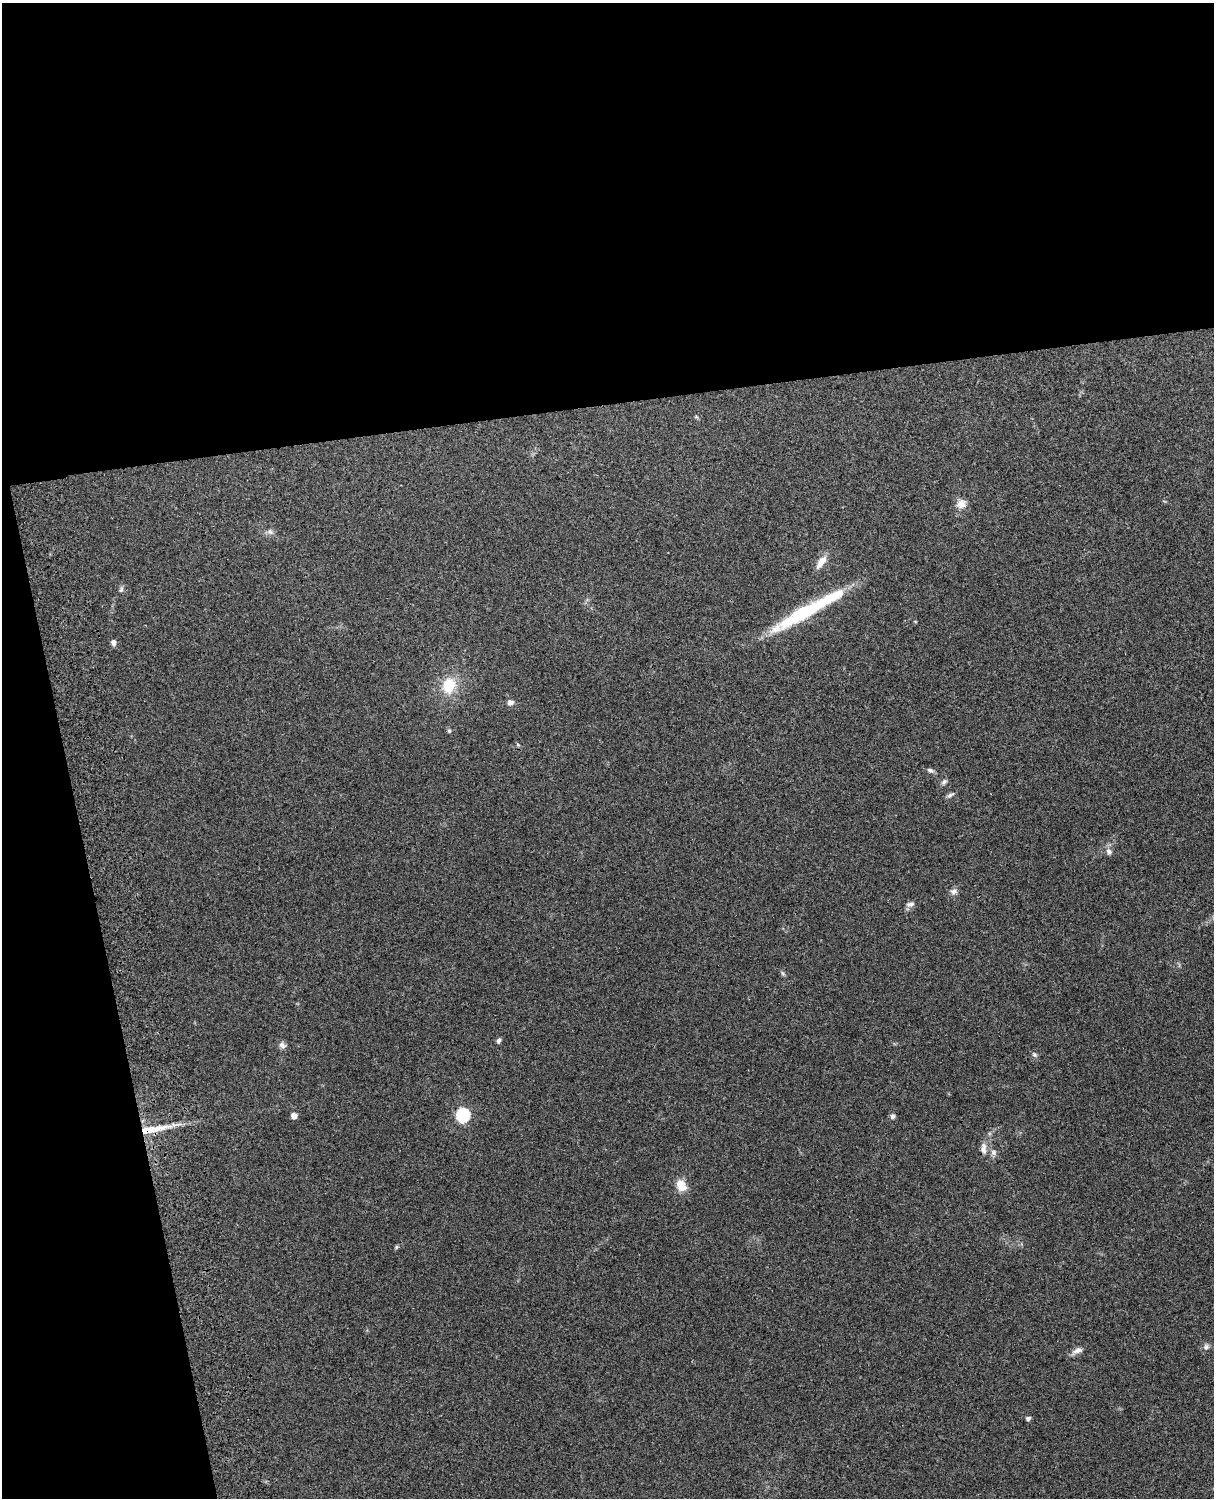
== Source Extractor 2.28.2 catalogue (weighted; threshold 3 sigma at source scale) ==
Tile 1 of 4 x 3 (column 1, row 1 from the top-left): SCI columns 120-1331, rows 3156-4651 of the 5090 x 4928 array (HDU 1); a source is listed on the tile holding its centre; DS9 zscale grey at full resolution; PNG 1216 x 1500 px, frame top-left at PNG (2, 3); no overlay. Shown black and unused: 33% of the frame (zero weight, under 3 of 4 exposures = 6% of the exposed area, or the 3 px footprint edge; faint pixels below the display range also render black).
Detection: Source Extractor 2.28.2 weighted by HDU 2 'WHT'; one run over the whole footprint, this tile lists its part. Background 0.273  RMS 0.0091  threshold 0.0412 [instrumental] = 3 sigma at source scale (4.5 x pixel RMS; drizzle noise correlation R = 1.50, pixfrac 1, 0.05/0.05 arcsec/px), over >= 5 px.
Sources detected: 32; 1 inside a brighter object's white glare — not listed; the other 31 listed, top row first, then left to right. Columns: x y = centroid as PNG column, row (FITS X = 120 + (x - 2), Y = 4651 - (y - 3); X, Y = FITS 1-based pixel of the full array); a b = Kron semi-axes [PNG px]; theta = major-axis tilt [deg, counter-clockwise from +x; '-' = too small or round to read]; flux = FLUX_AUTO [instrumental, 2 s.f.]
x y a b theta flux
961 504 13 12 - 7.4
270 532 8 6 -45 2.8
821 562 21 8 54 8.5
121 590 8 5 63 1.9
808 610 93 13 30 75
113 642 7 6 - 3.4
449 686 20 15 76 25
510 702 9 7 5 3.3
449 731 5 5 - 1.3
518 745 5 4 - 1.2
930 770 10 6 -22 2.7
944 782 9 5 45 2.5
950 795 11 5 31 2.4
1109 852 10 8 -58 3.8
954 891 9 8 - 3.5
910 904 11 6 8 3.3
783 973 7 5 -59 1.5
499 1040 6 5 - 2.5
282 1045 11 7 -29 3.5
1034 1055 7 6 - 2
463 1115 6 6 - 120
294 1116 5 4 - 8
893 1116 7 6 - 2.5
154 1129 45 7 10 24
983 1148 15 7 89 5.6
993 1152 8 6 -76 3.1
681 1185 15 11 -60 12
396 1247 6 4 72 1.2
1206 1347 8 7 - 3.2
1078 1350 15 7 18 4.8
1028 1418 5 4 - 2.7
Overlapping masked pixels (flux is a lower limit): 1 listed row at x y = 154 1129